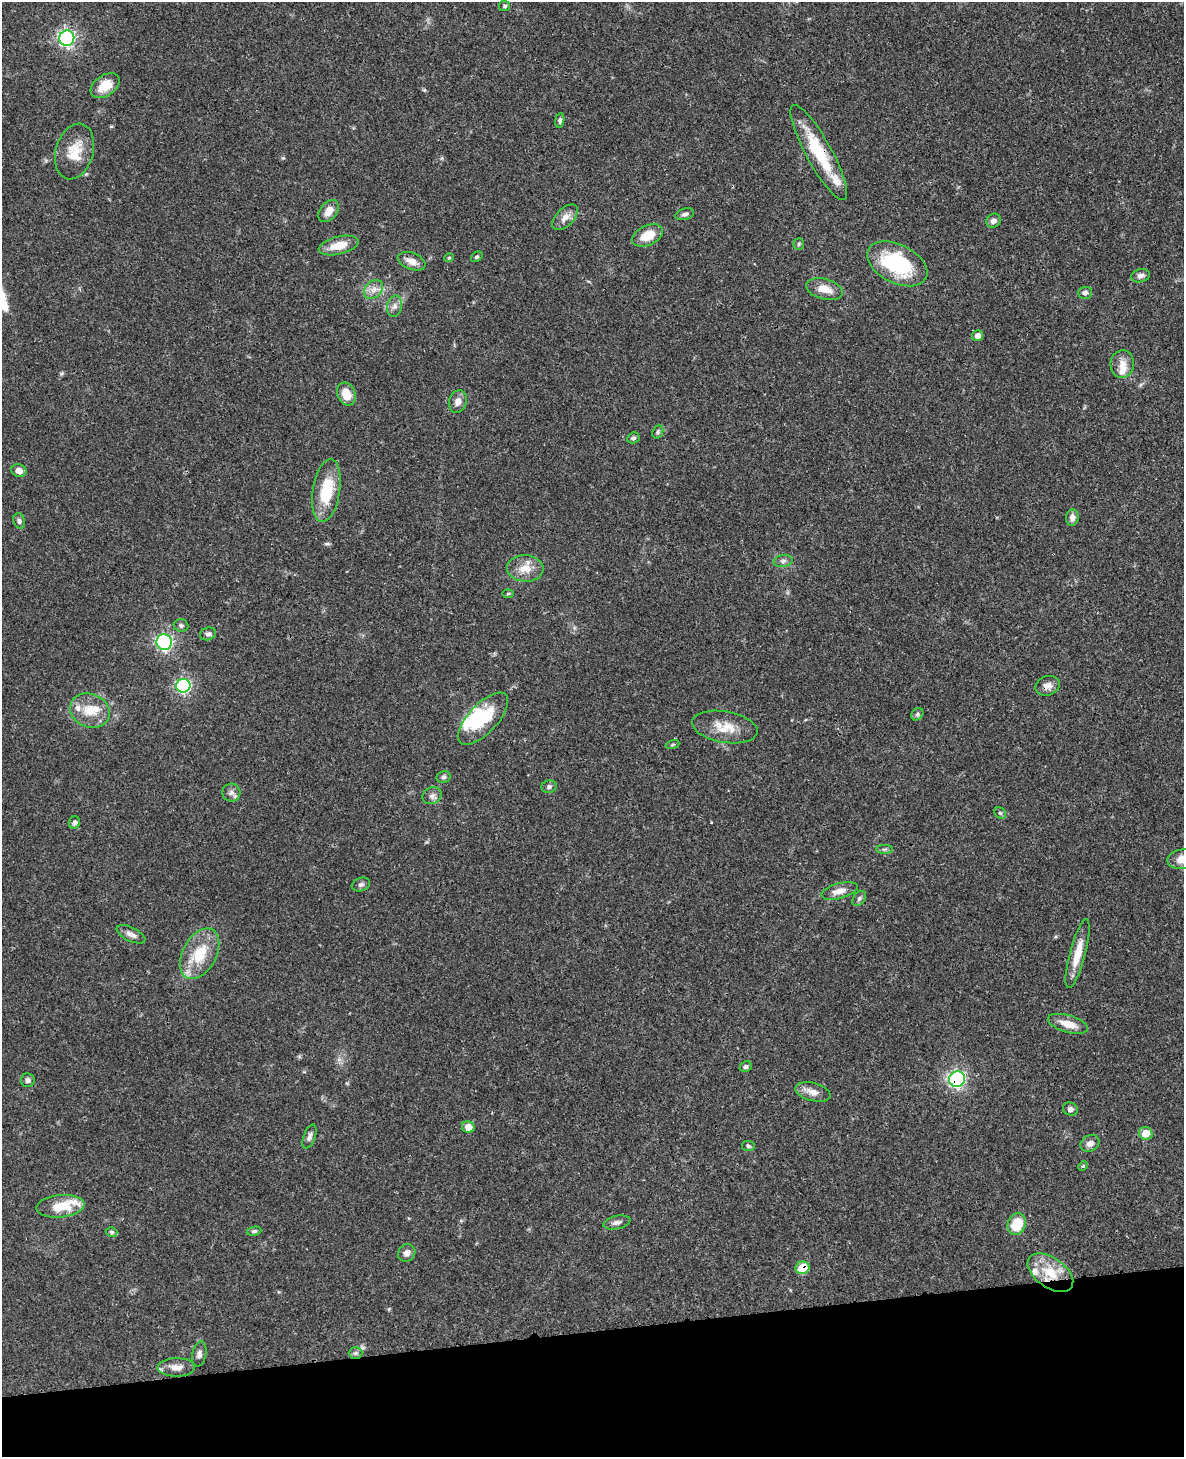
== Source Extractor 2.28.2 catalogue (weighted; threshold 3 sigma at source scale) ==
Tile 10 of 4 x 3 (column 2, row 3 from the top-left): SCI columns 1299-2480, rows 171-1625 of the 4964 x 4810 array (HDU 1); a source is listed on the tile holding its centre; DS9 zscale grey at full resolution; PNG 1186 x 1459 px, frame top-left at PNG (2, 2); each listed source drawn as its Kron ellipse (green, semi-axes under 4 px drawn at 4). Shown black and unused: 9% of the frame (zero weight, under 3 of 4 exposures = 6% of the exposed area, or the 3 px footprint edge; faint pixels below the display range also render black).
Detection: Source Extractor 2.28.2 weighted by HDU 2 'WHT'; one run over the whole footprint, this tile lists its part. Background 0.0587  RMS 0.0032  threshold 0.0143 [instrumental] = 3 sigma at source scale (4.5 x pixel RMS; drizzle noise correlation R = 1.50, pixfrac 1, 0.05/0.05 arcsec/px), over >= 5 px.
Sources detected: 91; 3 inside a brighter object's white glare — neither listed nor drawn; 6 inside a brighter listed object's ellipse — not listed separately; the other 82 listed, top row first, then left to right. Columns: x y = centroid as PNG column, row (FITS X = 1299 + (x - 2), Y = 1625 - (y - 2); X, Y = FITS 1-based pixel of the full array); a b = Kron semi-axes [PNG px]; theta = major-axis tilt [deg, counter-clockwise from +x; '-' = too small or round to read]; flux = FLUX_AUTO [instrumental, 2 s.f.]
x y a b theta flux
504 6 5 5 - 0.56
67 38 8 7 - 72
105 86 16 10 35 5.6
560 120 7 4 81 0.71
75 152 28 19 74 7.7
819 152 54 13 -61 16
329 211 12 8 51 3.3
685 214 9 5 15 0.97
565 217 16 8 46 2.5
993 221 7 6 - 1.2
647 235 16 10 24 6.5
799 244 5 5 - 0.5
339 245 20 9 14 5.4
477 257 6 4 38 0.5
449 258 4 4 - 0.37
412 261 14 8 -20 2.7
897 264 32 19 -26 27
1140 276 9 6 15 1.3
374 289 11 8 45 2.1
825 289 19 10 -15 4.1
1085 293 7 6 - 0.9
395 306 11 7 78 1.5
978 336 5 5 - 1.9
1122 364 14 11 84 3.2
346 394 12 9 -67 4.8
458 401 11 8 70 2.1
658 432 7 5 70 0.59
633 438 6 5 - 0.75
19 471 8 6 -14 2.1
326 491 32 13 81 13
1072 518 8 6 84 1.6
19 521 8 5 -72 0.83
783 561 9 6 11 0.94
525 568 18 13 -5 4.6
508 594 6 4 2 0.37
181 625 7 6 - 0.73
208 634 8 6 16 0.89
164 642 8 7 - 58
183 686 7 7 - 55
1047 686 13 9 18 2
90 711 20 16 -21 6.7
917 714 7 5 47 0.69
483 719 33 14 47 13
725 727 33 15 -10 6.7
673 744 7 3 19 0.39
444 777 7 6 - 0.7
549 787 7 6 - 0.84
231 793 9 9 - 1.3
432 796 10 8 30 1.4
1000 813 6 5 - 0.49
74 823 6 5 - 1
884 849 8 4 0 0.58
1183 859 15 9 9 3.7
361 885 9 6 20 0.97
840 891 19 7 16 2.9
859 898 8 5 50 0.75
131 934 15 7 -25 1.8
200 954 27 17 61 11
1078 954 35 8 75 6.1
1068 1024 21 8 -16 4.3
746 1067 6 5 - 0.7
957 1079 8 8 - 68
28 1080 7 7 - 0.93
813 1092 18 9 -15 2.7
1070 1109 7 6 - 1.2
468 1127 6 6 - 3.3
1146 1133 6 6 - 5.4
310 1137 13 6 69 1.3
1090 1143 10 8 32 1.8
748 1146 6 5 - 0.57
1083 1166 5 3 - 0.36
60 1206 24 11 6 7.9
617 1222 14 6 11 1.3
1017 1224 11 9 69 8.7
254 1231 7 4 8 0.64
112 1232 6 5 - 0.59
407 1253 9 8 - 1.7
802 1268 7 6 - 7.5
1050 1273 26 15 -35 9.7
356 1353 7 6 - 0.74
199 1354 13 7 80 1.3
176 1367 19 9 1 3.3
Overlapping masked pixels (flux is a lower limit): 5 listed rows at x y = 819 152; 1047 686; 957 1079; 802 1268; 1050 1273
Isophote crosses this tile's border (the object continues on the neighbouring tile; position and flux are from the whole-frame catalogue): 1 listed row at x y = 1183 859